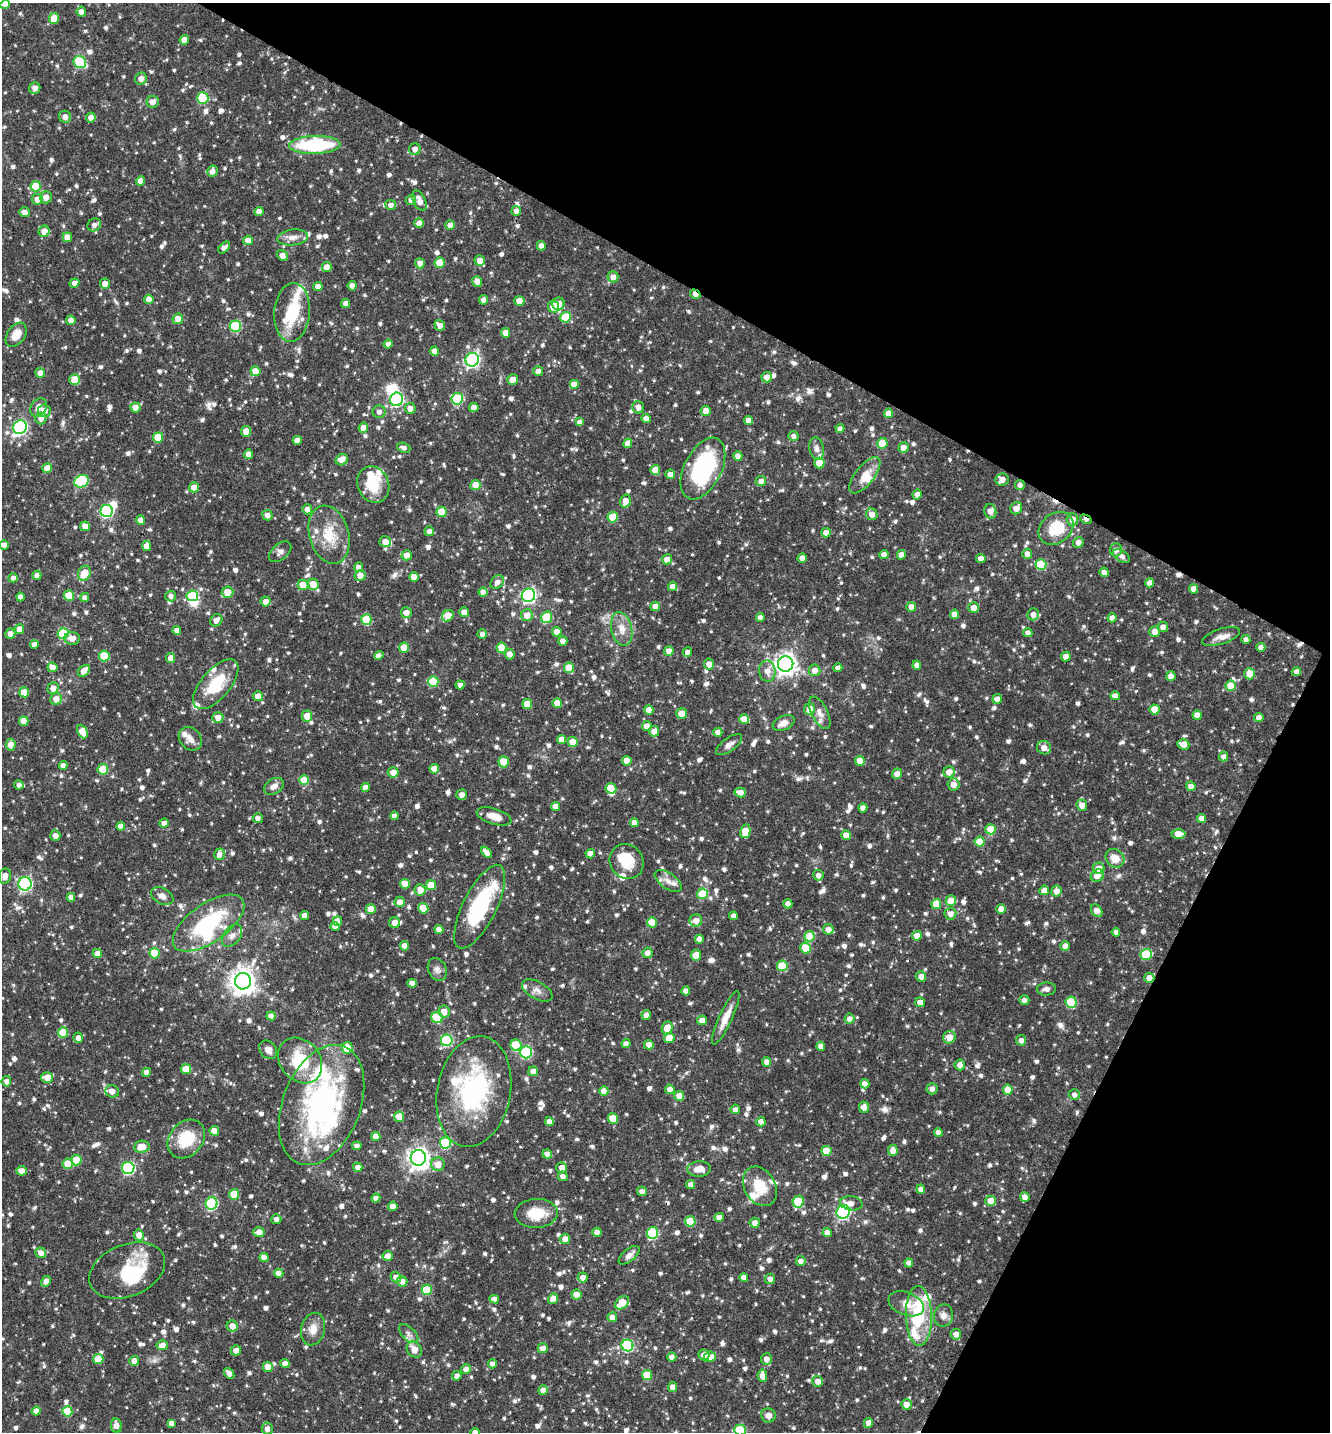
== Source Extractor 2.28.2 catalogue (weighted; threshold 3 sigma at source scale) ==
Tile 8 of 4 x 4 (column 4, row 2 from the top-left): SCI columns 4267-5594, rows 2865-4294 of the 5742 x 5731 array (HDU 1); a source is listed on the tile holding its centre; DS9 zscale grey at full resolution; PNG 1332 x 1434 px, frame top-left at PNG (2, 3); each listed source drawn as its Kron ellipse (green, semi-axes under 4 px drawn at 4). Shown black and unused: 28% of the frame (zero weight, under 3 of 4 exposures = <1% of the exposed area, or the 3 px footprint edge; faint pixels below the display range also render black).
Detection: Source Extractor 2.28.2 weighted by HDU 2 'WHT'; one run over the whole footprint, this tile lists its part. Background 0.0787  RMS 0.0037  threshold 0.0168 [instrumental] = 3 sigma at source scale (4.5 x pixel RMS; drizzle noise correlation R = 1.50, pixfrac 1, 0.05/0.05 arcsec/px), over >= 5 px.
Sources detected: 1231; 9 inside a brighter object's white glare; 5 cosmic-ray / hot-pixel residue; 1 long thin detection or spike segment (spike, bleed or trail) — neither listed nor drawn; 37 inside a brighter listed object's ellipse — not listed separately; of the other 1179, all 500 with FLUX_AUTO >= 1.6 (the completeness limit of this list) listed and drawn (679 fainter detections not listed), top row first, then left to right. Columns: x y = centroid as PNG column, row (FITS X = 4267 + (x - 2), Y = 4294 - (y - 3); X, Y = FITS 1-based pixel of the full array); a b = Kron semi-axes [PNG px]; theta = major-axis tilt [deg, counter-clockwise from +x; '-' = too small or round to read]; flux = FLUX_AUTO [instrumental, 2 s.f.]
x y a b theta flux
5 5 5 4 - 2.6
81 12 5 4 - 2.3
54 18 5 5 - 7.6
184 40 5 4 - 3.4
80 62 6 6 - 25
141 79 6 6 - 2.6
35 88 6 5 - 2.3
203 98 6 5 - 19
153 102 6 6 - 2.1
65 117 6 5 - 2.3
91 117 5 5 - 2.4
315 145 26 9 2 33
415 149 6 5 - 2
212 171 6 5 - 2.1
140 181 5 4 - 3.2
36 186 5 5 - 12
46 197 6 6 - 3.1
37 199 5 5 - 3.1
411 200 5 4 - 1.7
419 201 11 6 -64 3.3
391 205 5 5 - 1.7
259 211 4 4 - 2.8
516 211 5 5 - 2.4
24 212 5 5 - 2.4
419 223 5 4 - 3
94 225 7 6 - 1.8
450 225 5 4 - 2.8
44 231 5 5 - 3.4
67 237 5 5 - 3.2
293 237 15 8 6 2.9
248 240 5 4 - 3.4
541 246 5 4 - 2.5
224 247 7 4 45 1.7
282 255 6 4 -44 2.3
480 260 5 5 - 3.1
420 263 5 5 - 2.4
440 263 5 5 - 8.6
327 267 5 5 - 3.5
613 277 5 5 - 2.6
477 281 5 5 - 2.6
74 283 5 4 - 2
105 284 5 5 - 2.6
352 286 5 4 - 3
318 287 4 4 - 3
695 294 5 3 - 2.6
149 299 5 4 - 3.6
484 300 4 4 - 2.4
519 301 5 5 - 3.4
346 304 4 4 - 2.7
558 304 6 6 - 3.9
553 307 6 5 - 4.9
292 312 29 17 85 15
566 317 5 5 - 12
178 319 5 5 - 4.5
71 320 4 4 - 2.5
440 325 6 5 - 2.2
235 326 5 5 - 25
506 333 5 4 - 4.7
16 335 13 9 56 5
388 344 4 4 - 1.8
434 351 4 4 - 2.8
472 360 7 6 - 83
255 371 5 5 - 5.8
538 371 5 5 - 2.1
40 373 5 5 - 2.6
767 377 5 5 - 3.1
75 379 5 5 - 7.8
513 379 5 5 - 3.2
574 385 5 5 - 4.7
397 399 7 6 - 49
457 399 6 5 - 23
39 407 10 7 54 2.6
135 407 5 5 - 3
474 407 5 4 - 3.1
638 407 6 6 - 2.2
410 408 5 5 - 2.6
44 411 6 6 - 4.2
706 411 5 5 - 3.8
379 412 6 6 - 1.7
889 413 5 4 - 4.2
41 418 6 5 - 2.2
646 419 4 4 - 3
748 420 4 4 - 2.5
580 422 4 4 - 2.4
20 427 7 6 - 79
363 428 5 4 - 4
840 429 4 4 - 2
246 431 5 5 - 3.4
793 436 5 5 - 1.7
158 437 5 5 - 9.6
297 440 4 4 - 2.9
628 443 5 4 - 3
882 443 5 5 - 9.6
404 448 7 5 -20 1.7
903 448 5 5 - 3.1
816 449 11 7 -79 1.8
248 454 4 4 - 2.7
738 456 4 4 - 2.9
342 460 6 5 - 3.8
819 463 5 5 - 6.7
47 468 5 4 - 4.1
703 468 33 18 63 46
655 470 5 5 - 4.1
670 474 5 5 - 2.8
865 475 22 9 51 5.6
1002 479 7 6 - 2.8
82 481 7 6 - 28
761 481 5 5 - 2.3
373 485 19 15 -66 11
475 485 5 5 - 3.8
1020 485 5 5 - 1.7
194 487 5 5 - 3.8
917 494 5 4 - 2.1
625 501 6 5 - 3.7
1016 508 6 5 - 3.5
307 509 5 5 - 2.4
107 511 6 6 - 44
990 511 7 6 - 3.2
442 512 5 5 - 9.3
872 514 6 5 - 3
267 515 5 5 - 2.3
613 517 5 5 - 12
1072 519 6 6 - 3.2
1086 519 6 4 -27 1.8
141 520 4 4 - 2.7
85 526 5 4 - 2.8
1056 528 19 15 38 14
429 531 5 5 - 1.7
826 533 5 4 - 2.2
329 535 30 19 -75 13
385 542 6 5 - 3
1078 542 5 5 - 2.2
4 545 4 4 - 2.5
147 546 5 4 - 3.7
1116 550 6 6 - 2.2
280 552 13 7 41 1.9
1027 554 5 5 - 2.4
407 555 5 5 - 2.8
884 555 4 4 - 2.5
901 555 4 4 - 2.7
1121 556 9 5 -30 1.8
802 558 4 4 - 2.7
667 559 5 5 - 2.7
981 559 5 4 - 3
1041 565 5 5 - 18
358 567 5 4 - 1.9
1104 572 5 4 - 2.3
84 573 8 6 65 8.2
37 575 4 4 - 2.3
360 575 5 5 - 3.2
414 577 5 4 - 4.1
13 578 4 4 - 1.6
497 582 7 6 - 2.1
1149 583 4 4 - 2.3
313 584 5 5 - 6.3
303 585 5 5 - 5.6
672 586 5 4 - 2.4
1194 589 4 4 - 2.8
227 592 6 5 - 5.7
483 592 4 4 - 2.4
69 595 5 5 - 10
528 595 7 6 - 80
171 596 5 5 - 1.7
192 596 6 5 - 23
20 597 4 4 - 2.3
85 597 5 4 - 1.7
265 601 5 5 - 3.1
655 606 5 4 - 2.8
911 607 5 5 - 3
973 608 5 5 - 3.5
464 612 5 5 - 2.8
406 613 5 5 - 3.1
955 614 4 4 - 2.8
1033 614 6 5 - 2.5
527 615 6 6 - 3.8
448 616 6 5 - 7.5
547 617 6 5 - 21
760 617 4 4 - 1.8
1112 618 4 4 - 2.4
216 620 6 5 - 2.6
366 620 5 5 - 14
1163 627 5 5 - 2
19 629 5 5 - 4
622 629 17 10 -77 4.7
177 630 4 4 - 2.7
557 632 5 5 - 4
1155 632 5 5 - 3.7
63 633 5 5 - 22
1028 633 5 4 - 1.6
10 634 5 5 - 2.5
482 634 5 4 - 1.7
1221 637 20 7 18 3
72 638 7 6 - 2.8
1246 639 4 4 - 1.7
563 641 4 4 - 2.4
34 645 4 4 - 2.4
1261 647 4 4 - 2.7
404 648 5 5 - 6.6
502 648 5 5 - 7.5
669 651 5 4 - 2.9
687 652 5 4 - 2.3
510 654 5 5 - 2.4
379 655 5 4 - 1.7
104 656 5 5 - 14
1066 657 5 4 - 2.6
171 658 5 4 - 3.7
709 664 5 5 - 2.9
786 664 8 7 - 260
917 665 4 4 - 2.4
52 667 5 4 - 3.3
569 668 5 5 - 9
838 668 4 4 - 1.7
815 670 6 6 - 3.2
84 671 7 5 43 4.7
767 671 10 8 -81 3.3
1296 672 4 4 - 2
1249 674 5 5 - 5.3
1171 676 5 4 - 2.6
433 682 5 5 - 15
216 684 30 14 49 15
460 685 4 4 - 1.6
1231 686 5 5 - 7.9
53 688 6 5 - 3
24 692 5 5 - 7.1
258 696 5 5 - 3.8
1115 696 5 4 - 2.5
56 699 6 5 - 3.5
997 699 5 5 - 2.5
557 703 5 5 - 5.5
527 704 5 5 - 6.6
809 709 5 5 - 4
1155 709 5 5 - 5.6
649 710 5 4 - 3.7
820 713 17 8 -64 2.9
682 714 5 5 - 4.2
1197 715 4 4 - 2.8
307 716 5 5 - 4
218 717 5 5 - 3.4
1259 718 4 4 - 3
744 719 5 5 - 6.3
24 721 5 5 - 5
784 723 11 7 24 2.9
647 726 5 5 - 3.2
82 731 7 5 -65 5.7
654 731 5 5 - 2.7
718 732 4 4 - 3
190 739 13 10 -48 3.2
562 739 4 4 - 3.7
573 742 5 5 - 6.6
1183 744 6 5 - 3.5
11 745 6 4 85 4.7
729 745 15 6 36 2.1
1044 748 7 6 - 3.2
1224 756 5 4 - 1.8
627 761 5 4 - 4.2
860 761 5 5 - 4.6
504 762 5 5 - 8.1
63 765 4 4 - 2.4
103 769 5 5 - 12
434 769 5 4 - 4.3
393 772 5 5 - 3.1
949 772 5 5 - 3.3
897 774 5 5 - 3
304 780 5 5 - 7.9
953 784 6 6 - 3.5
19 785 4 4 - 1.6
274 786 11 7 33 2.6
1191 786 5 4 - 2.8
365 787 4 4 - 2.7
611 788 5 5 - 9.1
740 793 5 5 - 3.1
462 795 5 5 - 2
1082 805 5 5 - 3
555 806 4 4 - 3.2
863 808 4 4 - 2.8
394 816 4 4 - 1.9
494 816 18 7 -17 4.3
258 818 5 5 - 1.8
1201 818 4 4 - 2.8
634 822 4 4 - 3.2
164 823 5 4 - 1.8
121 826 4 4 - 2.6
991 829 5 5 - 8.3
745 831 7 5 76 8
1178 834 7 5 1 4.8
846 835 5 4 - 4.4
55 836 5 5 - 2.2
980 842 5 5 - 7.3
486 852 6 4 -48 3
219 854 6 5 - 2.7
590 854 4 4 - 3.1
1115 858 10 8 -43 5.5
627 861 18 16 -52 9
1099 868 5 5 - 3.7
818 875 5 5 - 2
5 876 7 6 - 2.9
1097 876 7 6 - 3.1
668 881 16 7 -35 3.2
25 884 6 6 - 70
405 884 5 5 - 5.7
431 885 5 5 - 6.4
420 890 5 5 - 3.5
1044 890 5 4 - 3
1056 891 5 5 - 2.6
702 894 5 5 - 12
162 896 12 8 -26 2.2
71 897 4 4 - 2.3
951 901 5 5 - 4.8
400 902 5 5 - 2.6
788 904 4 4 - 2.1
936 904 5 5 - 7.8
480 907 46 16 64 33
423 908 5 5 - 7.2
371 909 5 5 - 5.7
1001 909 5 4 - 2.9
1097 911 7 5 -54 3.2
950 914 6 6 - 2.8
305 915 4 4 - 2.7
733 916 4 4 - 1.7
338 921 5 4 - 2.6
696 921 6 6 - 3.3
652 922 5 5 - 7.3
208 923 41 19 35 35
395 923 5 5 - 2.7
335 926 4 4 - 2.7
439 929 4 4 - 2.8
828 929 5 5 - 2.5
1116 932 4 4 - 1.8
232 936 13 8 51 2.2
809 936 5 5 - 11
917 936 5 4 - 4.3
699 939 4 4 - 2.6
404 946 4 4 - 2.4
1065 946 5 5 - 2.6
806 948 5 5 - 8.7
97 953 4 4 - 3.3
154 953 5 5 - 10
647 953 5 5 - 2.6
1146 954 6 5 - 14
696 955 5 5 - 6.5
782 966 5 5 - 14
437 969 12 9 -65 1.9
921 976 5 5 - 2.8
1149 978 5 5 - 3
243 981 8 8 - 380
412 983 5 4 - 2.4
1046 989 9 6 5 1.7
537 990 17 8 -29 2.4
686 991 4 4 - 2.6
1024 1000 5 5 - 1.8
920 1002 5 5 - 2.6
1071 1002 5 5 - 16
444 1011 6 5 - 3.4
646 1015 5 4 - 2
271 1016 4 4 - 2.8
437 1018 6 5 - 15
726 1018 29 6 65 5.4
850 1019 5 5 - 2.1
702 1020 5 4 - 3.1
667 1028 6 5 - 5.3
63 1032 5 5 - 8
949 1037 6 6 - 4.3
78 1038 5 4 - 2.3
669 1038 5 5 - 5
447 1040 6 6 - 32
1021 1040 5 5 - 1.7
626 1044 4 4 - 1.8
516 1045 5 5 - 16
649 1045 5 4 - 3.3
821 1046 4 4 - 2.7
347 1048 6 5 - 6.9
268 1050 10 8 -45 2.5
526 1052 6 6 - 37
300 1061 25 20 -50 17
767 1062 5 4 - 2.9
960 1065 5 5 - 2.8
186 1069 5 5 - 7.3
533 1071 5 5 - 2.6
146 1072 4 4 - 2.7
47 1077 6 5 - 4.8
6 1081 5 5 - 1.8
865 1084 5 4 - 2.4
670 1089 4 4 - 3.4
932 1089 5 5 - 1.6
1008 1090 5 5 - 3.6
112 1091 7 6 - 3.3
604 1091 5 4 - 3.7
474 1092 56 36 79 50
1074 1095 6 5 - 1.7
679 1096 5 5 - 3.6
322 1105 63 39 69 90
864 1107 5 5 - 2.6
735 1109 5 4 - 1.9
399 1117 5 5 - 5.2
613 1119 5 5 - 8.1
549 1122 4 4 - 2.5
761 1122 4 4 - 2.6
214 1131 5 5 - 4.6
938 1132 4 4 - 2.6
376 1136 4 4 - 2.9
186 1139 21 16 49 14
446 1143 5 5 - 28
357 1146 4 4 - 1.9
142 1147 8 6 5 5.2
893 1150 6 5 - 3.1
826 1151 5 5 - 8.8
547 1154 5 4 - 2.7
418 1158 8 7 - 220
76 1160 5 5 - 12
68 1164 5 5 - 6.3
438 1164 7 6 - 3.7
358 1167 4 4 - 2.6
128 1168 6 6 - 46
562 1168 5 5 - 3.1
699 1169 12 7 2 4
21 1171 5 4 - 2.8
563 1176 5 4 - 2
691 1185 4 4 - 2.9
760 1186 21 15 -59 9.7
921 1189 4 4 - 2.5
642 1191 5 4 - 2.1
234 1194 5 5 - 9.6
1025 1197 5 4 - 3
376 1198 4 4 - 2.1
991 1201 5 5 - 5.5
798 1202 6 5 - 13
211 1203 6 6 - 38
851 1203 11 7 -6 2.3
393 1206 4 4 - 2.6
843 1212 7 6 - 68
536 1213 21 14 4 10
719 1217 4 4 - 2.5
276 1219 5 5 - 1.8
690 1221 5 5 - 12
755 1223 5 5 - 2.6
259 1232 6 5 - 3
597 1232 4 4 - 2.5
652 1233 6 5 - 30
827 1233 5 4 - 2.4
139 1235 5 5 - 3.3
565 1239 5 5 - 3.4
41 1253 5 5 - 2.7
629 1255 12 6 40 2.3
388 1256 5 5 - 2.5
264 1257 4 4 - 3.2
801 1261 5 5 - 2.5
909 1263 4 4 - 2.9
127 1270 39 26 22 21
279 1273 4 4 - 3.5
396 1277 5 5 - 2.5
583 1277 5 5 - 2.4
744 1278 4 4 - 3.1
770 1279 5 5 - 2.2
46 1281 6 4 61 2.9
402 1281 5 5 - 2.6
427 1290 5 5 - 12
576 1295 5 5 - 3.9
494 1299 5 4 - 2.8
553 1299 5 4 - 3.6
622 1303 8 5 40 9.3
906 1304 18 11 -21 4
943 1315 11 9 80 2.6
919 1316 30 13 -88 26
612 1317 5 4 - 2.6
232 1326 5 5 - 3
313 1329 16 12 76 4.2
409 1334 12 6 -44 1.8
956 1334 5 5 - 2.5
162 1345 5 5 - 3
627 1345 6 6 - 32
543 1348 5 5 - 2.7
414 1349 8 7 - 3.9
236 1350 5 5 - 2.6
704 1355 5 5 - 2.8
672 1357 4 4 - 2.1
710 1357 6 5 - 3.5
98 1359 5 5 - 8.7
766 1359 6 5 - 2.7
134 1361 5 4 - 3.3
285 1363 4 4 - 2.7
492 1364 4 4 - 1.7
268 1367 5 5 - 3.8
466 1369 5 5 - 2.2
229 1373 6 4 -51 2
647 1375 5 5 - 9.1
457 1376 5 4 - 2.2
762 1376 6 4 -80 3.3
818 1381 5 5 - 2.7
672 1387 5 4 - 2.7
543 1390 5 5 - 1.8
906 1404 5 5 - 3.2
36 1411 4 4 - 2.3
67 1411 5 5 - 10
768 1415 7 7 - 2.4
171 1423 4 4 - 1.9
868 1423 5 4 - 2.5
116 1425 7 5 -82 2.8
267 1429 6 5 - 2.4
740 1430 6 5 - 21
475 1432 4 4 - 2.5
Overlapping masked pixels (flux is a lower limit): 7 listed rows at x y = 315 145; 695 294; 307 509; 1086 519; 1149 978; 322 1105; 127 1270
Isophote crosses this tile's border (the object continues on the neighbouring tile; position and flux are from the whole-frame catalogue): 3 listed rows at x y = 5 5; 740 1430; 475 1432